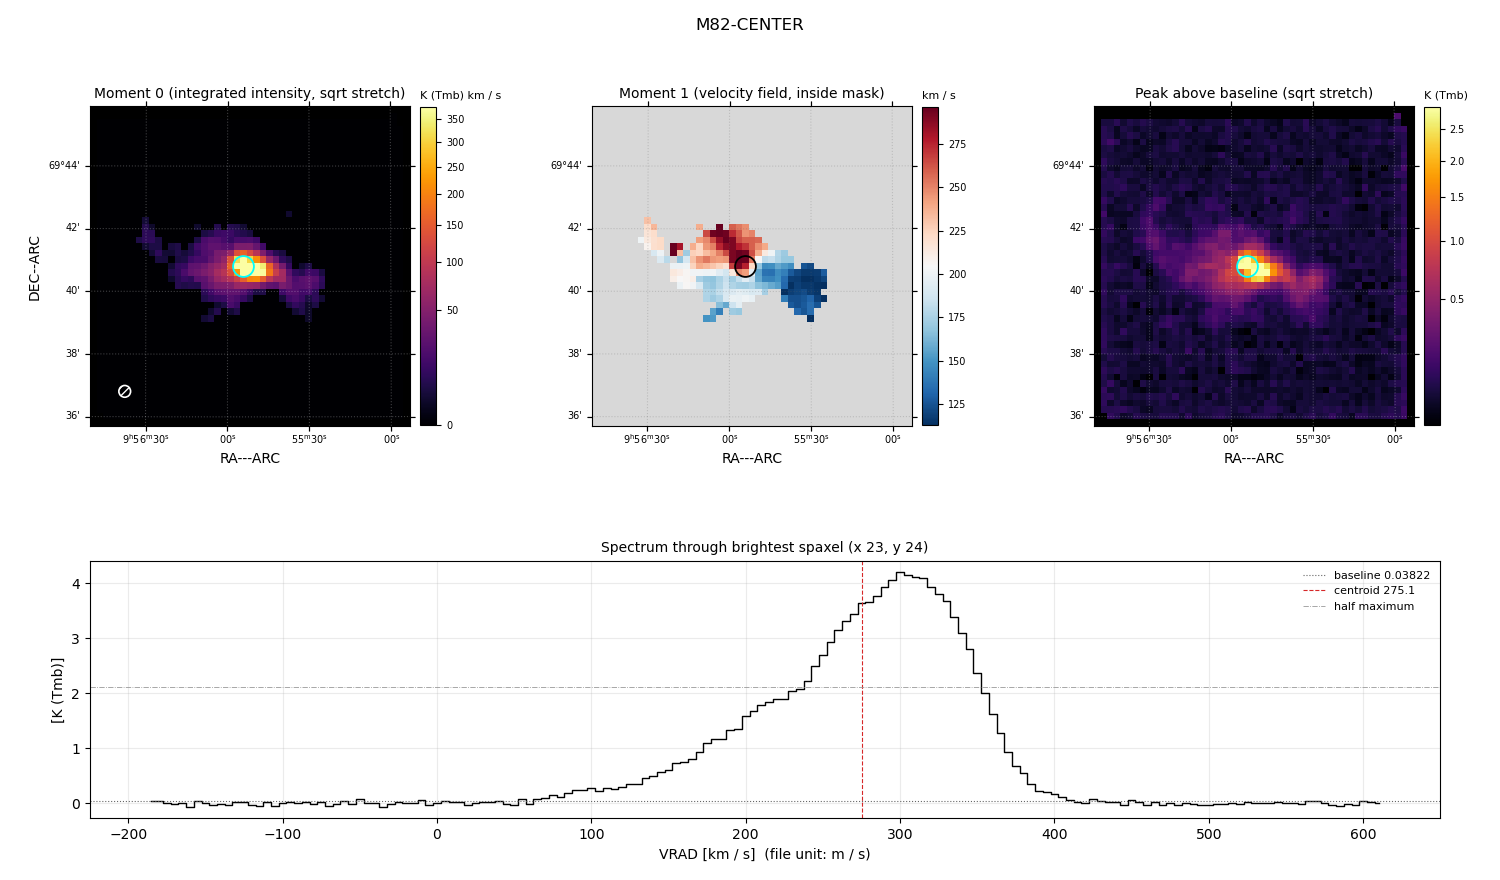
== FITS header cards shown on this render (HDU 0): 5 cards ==
OBJECT  = 'M82-CENTER  '               /
BUNIT   = 'K (Tmb)     '               /
CTYPE1  = 'RA---ARC    '               /
CTYPE2  = 'DEC--ARC    '               /
CTYPE3  = 'VRAD        '               /

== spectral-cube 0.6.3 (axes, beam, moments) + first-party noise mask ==
SpectralCube HDU 0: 160 channels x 49 x 49 spaxels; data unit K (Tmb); figure title: M82-CENTER
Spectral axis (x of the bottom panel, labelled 'VRAD [km / s]  (file unit: m / s)'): -185 .. 610 km / s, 160 channels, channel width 5 km / s
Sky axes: RA---ARC/DEC--ARC; field 10.2' x 10.2' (12 arcsec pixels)
Beam (drawn as the hatched ellipse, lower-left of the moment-0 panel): BMAJ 22.5 arcsec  BMIN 22.5 arcsec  BPA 0 deg
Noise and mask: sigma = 0.031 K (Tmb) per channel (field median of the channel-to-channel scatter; agrees with the line-free scatter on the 1924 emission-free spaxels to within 3%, no correlation factor applied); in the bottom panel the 97 channels outside the line scatter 0.054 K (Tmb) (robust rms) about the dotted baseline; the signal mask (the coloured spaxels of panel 2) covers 10% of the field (2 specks smaller than half a beam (1.8 px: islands under 2 px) dropped from it)
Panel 1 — Moment 0 (line voxels x channel width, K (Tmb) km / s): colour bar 0 .. 379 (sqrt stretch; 0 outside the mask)
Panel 2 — Moment 1 (intensity-weighted velocity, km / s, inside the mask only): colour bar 113 .. 296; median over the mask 193
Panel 3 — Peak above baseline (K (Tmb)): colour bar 0.0571 .. 2.87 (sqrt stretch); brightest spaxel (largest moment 0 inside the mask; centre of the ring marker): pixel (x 23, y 24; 0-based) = FK5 09h55m55s +69d40m45s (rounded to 5 s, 15 arcsec steps: no finer than the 12 arcsec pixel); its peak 4.17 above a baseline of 0.03822
Panel 4 — spectrum at that spaxel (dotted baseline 0.03822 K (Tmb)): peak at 300 km / s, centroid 275.1 km / s (red dashed line; intensity-weighted over the run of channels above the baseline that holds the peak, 63 .. 413 km / s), W50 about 115 km / s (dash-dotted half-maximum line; edge to edge of the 23 channels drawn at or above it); detected line 83 .. 398 km / s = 63 of 160 channels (39%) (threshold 4 sigma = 0.12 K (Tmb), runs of >= 3 channels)